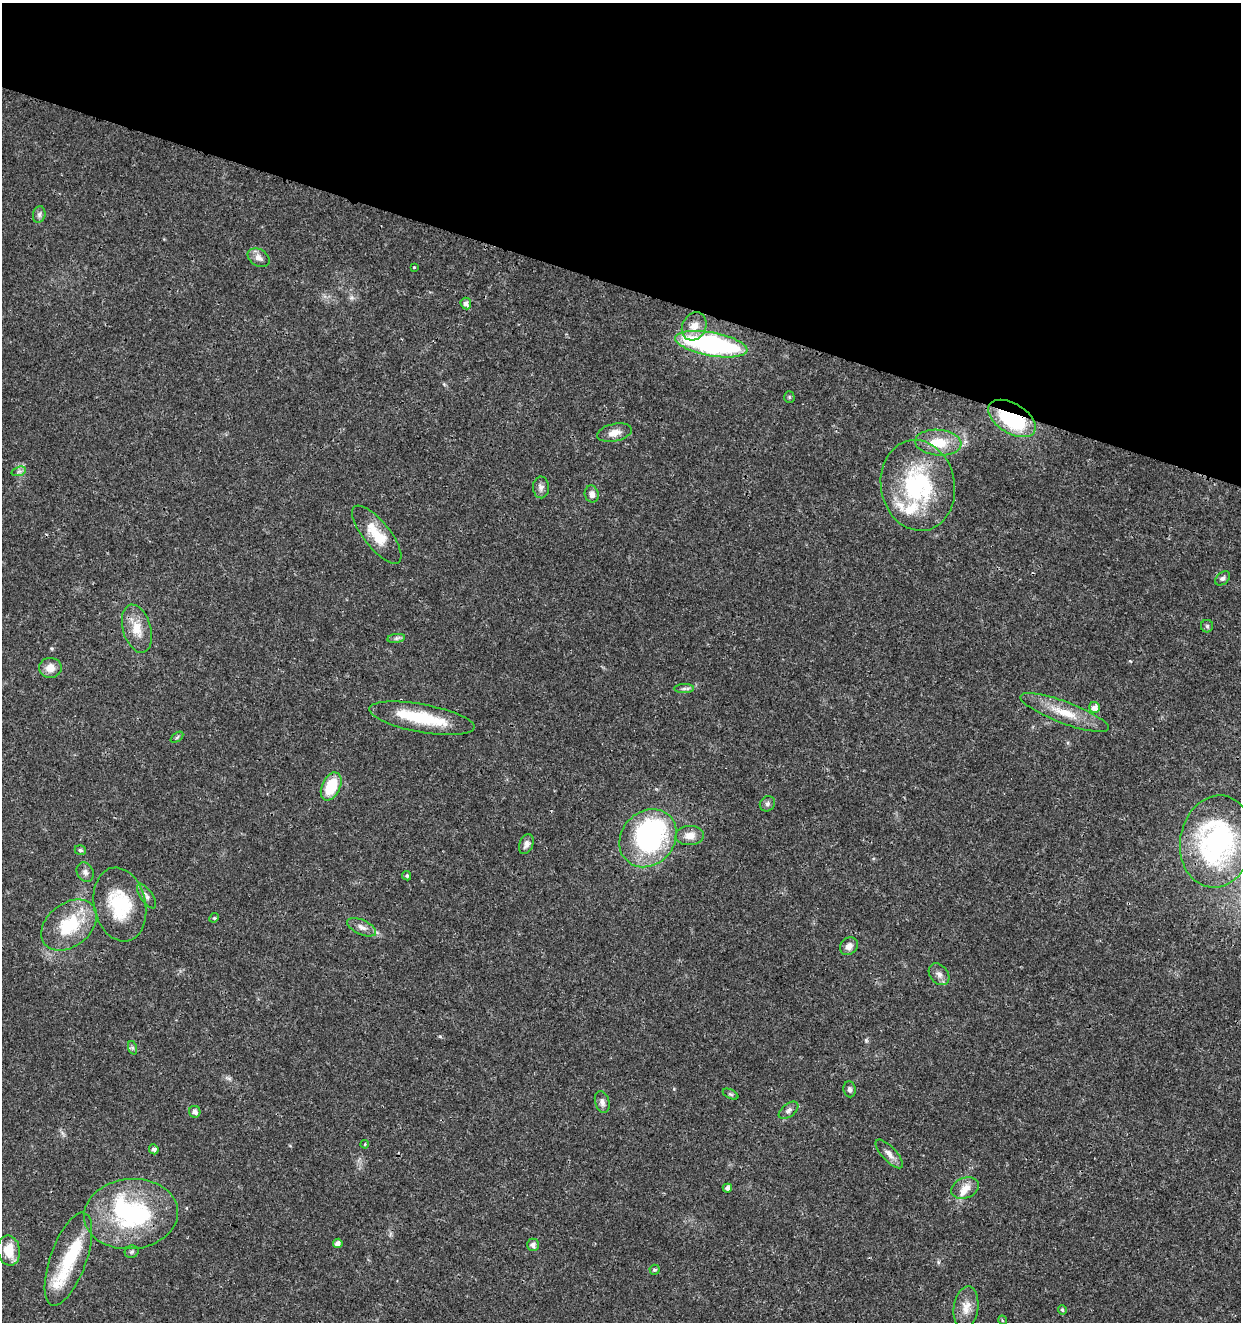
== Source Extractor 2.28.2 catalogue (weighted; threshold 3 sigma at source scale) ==
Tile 2 of 4 x 4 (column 2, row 1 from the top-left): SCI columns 1523-2761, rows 3965-5284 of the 5461 x 5295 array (HDU 1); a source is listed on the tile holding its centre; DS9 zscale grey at full resolution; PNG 1243 x 1324 px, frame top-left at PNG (2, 3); each listed source drawn as its Kron ellipse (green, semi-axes under 4 px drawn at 4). Shown black and unused: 22% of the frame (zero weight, under 3 of 4 exposures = <1% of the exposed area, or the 3 px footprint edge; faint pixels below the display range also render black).
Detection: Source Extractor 2.28.2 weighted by HDU 2 'WHT'; one run over the whole footprint, this tile lists its part. Background 0.0179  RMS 0.0021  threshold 0.00941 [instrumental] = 3 sigma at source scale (4.5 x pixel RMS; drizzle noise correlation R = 1.50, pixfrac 1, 0.0396/0.0396 arcsec/px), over >= 5 px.
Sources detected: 69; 3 inside a brighter object's white glare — neither listed nor drawn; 4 inside a brighter listed object's ellipse — not listed separately; the other 62 listed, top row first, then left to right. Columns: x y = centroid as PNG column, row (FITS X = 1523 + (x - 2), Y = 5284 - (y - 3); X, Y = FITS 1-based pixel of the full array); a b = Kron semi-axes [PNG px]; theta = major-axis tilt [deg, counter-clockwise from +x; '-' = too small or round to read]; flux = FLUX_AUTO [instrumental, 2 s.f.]
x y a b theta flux
39 215 8 6 76 0.62
259 258 12 8 -31 1.4
414 267 3 3 - 0.17
466 303 6 5 - 0.9
694 326 15 11 63 2.4
711 344 37 11 -10 40
789 397 6 5 - 0.29
1012 418 26 15 -32 18
614 433 17 8 12 1.9
938 443 23 13 -5 5.2
19 471 7 4 19 0.5
918 485 46 37 -79 24
541 487 11 8 -87 0.9
592 494 8 7 - 1.1
377 535 35 13 -51 5.8
1222 578 8 6 41 0.55
1207 626 6 6 - 0.38
137 629 25 14 -74 3.9
396 638 9 4 8 0.52
50 668 11 10 - 2.1
684 689 10 4 2 0.55
1095 707 5 5 - 1.3
1064 713 47 11 -20 5.7
422 718 53 14 -10 11
177 737 7 4 37 0.3
331 786 15 9 65 7
767 804 8 7 - 0.57
690 836 14 9 4 1.9
648 838 31 26 47 38
1217 841 46 36 80 41
526 844 10 6 69 1
80 850 6 5 - 0.39
85 872 10 8 -60 0.87
407 876 5 4 - 0.38
146 896 14 6 -55 0.89
120 905 37 26 -77 12
214 918 5 4 - 0.26
69 925 31 21 38 11
362 927 15 7 -24 1.3
849 946 9 8 - 1.1
939 974 12 9 -49 1.2
133 1048 7 4 -71 0.36
849 1089 8 6 -83 0.55
730 1094 8 4 -26 0.37
602 1102 11 7 -75 0.9
789 1110 11 6 37 0.87
195 1112 6 5 - 1
365 1144 4 3 - 0.21
154 1149 5 4 - 0.74
889 1154 18 7 -47 1.3
727 1188 5 4 - 0.92
965 1188 14 10 22 2.1
131 1214 47 35 4 28
338 1243 5 4 - 1.1
533 1245 6 6 - 0.91
9 1250 15 11 -80 4.2
132 1252 7 6 - 0.4
68 1259 49 18 70 11
655 1270 5 5 - 0.37
966 1308 21 12 82 2.6
1062 1310 5 4 - 0.31
1002 1320 5 3 - 0.2
Overlapping masked pixels (flux is a lower limit): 2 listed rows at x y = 1012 418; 918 485